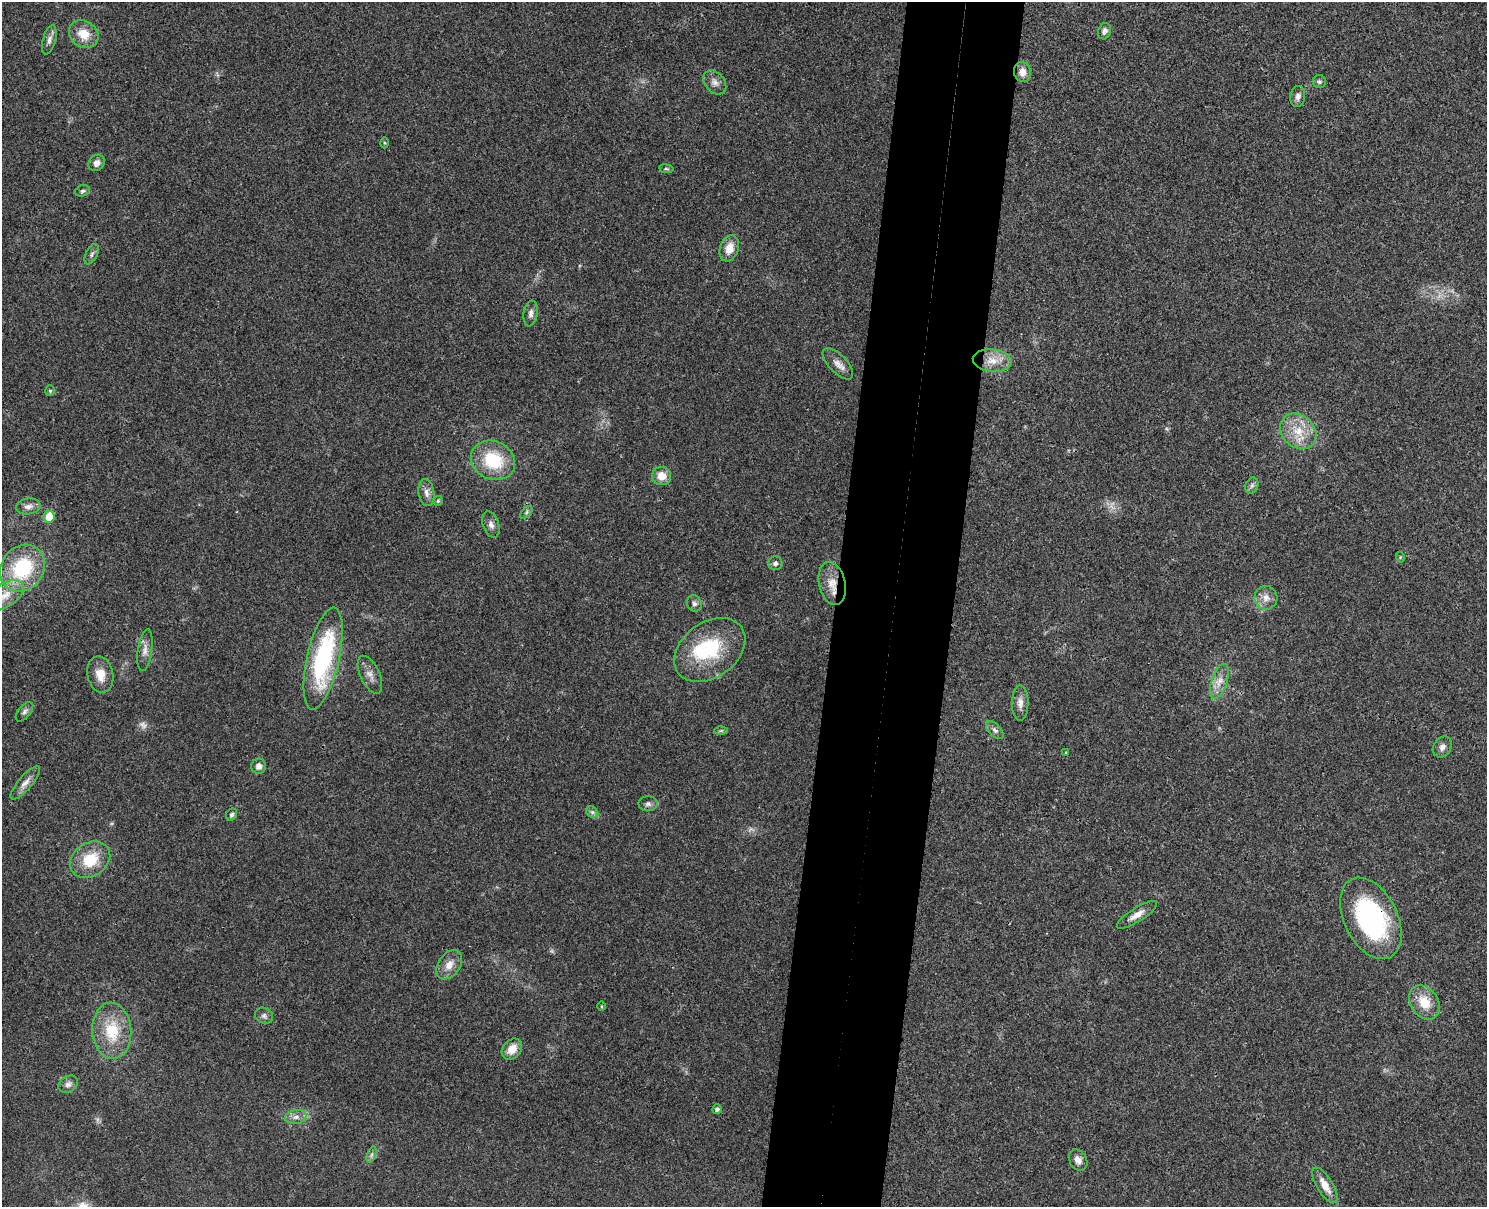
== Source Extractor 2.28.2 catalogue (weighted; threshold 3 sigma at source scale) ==
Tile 5 of 3 x 4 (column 2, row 2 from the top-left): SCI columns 1658-3142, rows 2429-3633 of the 4917 x 4852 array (HDU 1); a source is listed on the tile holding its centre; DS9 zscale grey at full resolution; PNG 1489 x 1209 px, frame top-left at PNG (2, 2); each listed source drawn as its Kron ellipse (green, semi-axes under 4 px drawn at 4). Shown black and unused: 8% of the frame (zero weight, under 3 of 4 exposures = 6% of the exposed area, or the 3 px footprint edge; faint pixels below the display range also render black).
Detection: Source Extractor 2.28.2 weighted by HDU 2 'WHT'; one run over the whole footprint, this tile lists its part. Background 0.0314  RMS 0.0048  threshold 0.0215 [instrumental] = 3 sigma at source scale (4.5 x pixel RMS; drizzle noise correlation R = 1.50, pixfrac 1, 0.05/0.05 arcsec/px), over >= 5 px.
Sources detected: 71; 4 too faint to see at this stretch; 1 inside a brighter object's white glare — neither listed nor drawn; the other 66 listed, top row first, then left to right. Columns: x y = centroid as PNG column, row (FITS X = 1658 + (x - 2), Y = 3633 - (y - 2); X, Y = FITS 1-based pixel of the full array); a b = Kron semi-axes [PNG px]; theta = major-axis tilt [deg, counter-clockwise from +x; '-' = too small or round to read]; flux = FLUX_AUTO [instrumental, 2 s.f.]
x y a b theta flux
1104 31 8 6 74 2
84 34 15 13 -34 8.7
49 40 15 6 75 2.5
1022 72 10 8 -76 3.9
715 82 13 9 -49 3.2
1319 82 6 6 - 1.1
1298 96 10 7 83 2.4
384 143 5 3 - 0.54
97 163 9 7 45 2.8
666 169 7 3 -8 0.66
82 191 7 5 17 1.1
729 248 13 9 72 6.3
92 254 11 5 63 1.5
531 313 13 7 81 2.2
992 361 19 11 -5 7.9
838 364 20 9 -46 3.9
50 391 5 4 - 0.75
1298 431 20 16 -44 12
493 460 23 19 -26 24
662 476 9 9 - 6.2
1252 486 8 6 69 1.5
426 493 14 8 -80 2.9
438 501 5 5 - 0.76
28 506 12 8 9 2.9
526 512 7 4 47 1.1
49 517 6 5 - 14
491 524 13 8 -72 2.5
1400 557 5 3 - 0.47
775 563 7 7 - 1.5
22 568 25 21 52 36
832 583 22 13 -77 8
5 595 21 11 34 7.3
1266 598 12 11 - 4.1
694 604 8 7 - 1.6
145 650 21 7 82 3.6
710 650 39 27 36 33
323 658 52 16 77 63
100 674 18 13 -77 6.6
370 675 20 9 -65 3.9
1219 681 18 8 71 5
1020 703 17 8 89 3.5
24 712 11 6 49 1.6
995 730 11 6 -47 1.6
721 731 6 4 1 0.78
1442 747 11 9 55 2.5
1066 753 3 3 - 0.53
259 766 7 7 - 2.7
25 783 21 7 50 3.7
648 804 9 7 1 1.8
592 812 7 5 -44 1.2
232 815 6 5 - 1.1
90 860 21 16 34 16
1137 915 23 7 32 4.5
1371 918 43 26 -63 71
449 965 16 11 54 5.3
1424 1002 18 13 -56 10
602 1006 5 3 - 0.44
264 1016 9 7 -27 1.7
112 1031 28 19 -86 19
512 1049 12 9 49 6.3
68 1084 10 7 33 2.1
717 1109 5 5 - 1.4
296 1117 11 6 7 2.7
371 1154 8 4 71 1.1
1078 1160 11 8 -59 2.9
1325 1185 20 8 -59 5.9
Overlapping masked pixels (flux is a lower limit): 2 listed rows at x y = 832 583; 1371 918
Isophote crosses this tile's border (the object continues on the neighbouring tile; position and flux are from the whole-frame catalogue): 1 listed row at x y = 5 595